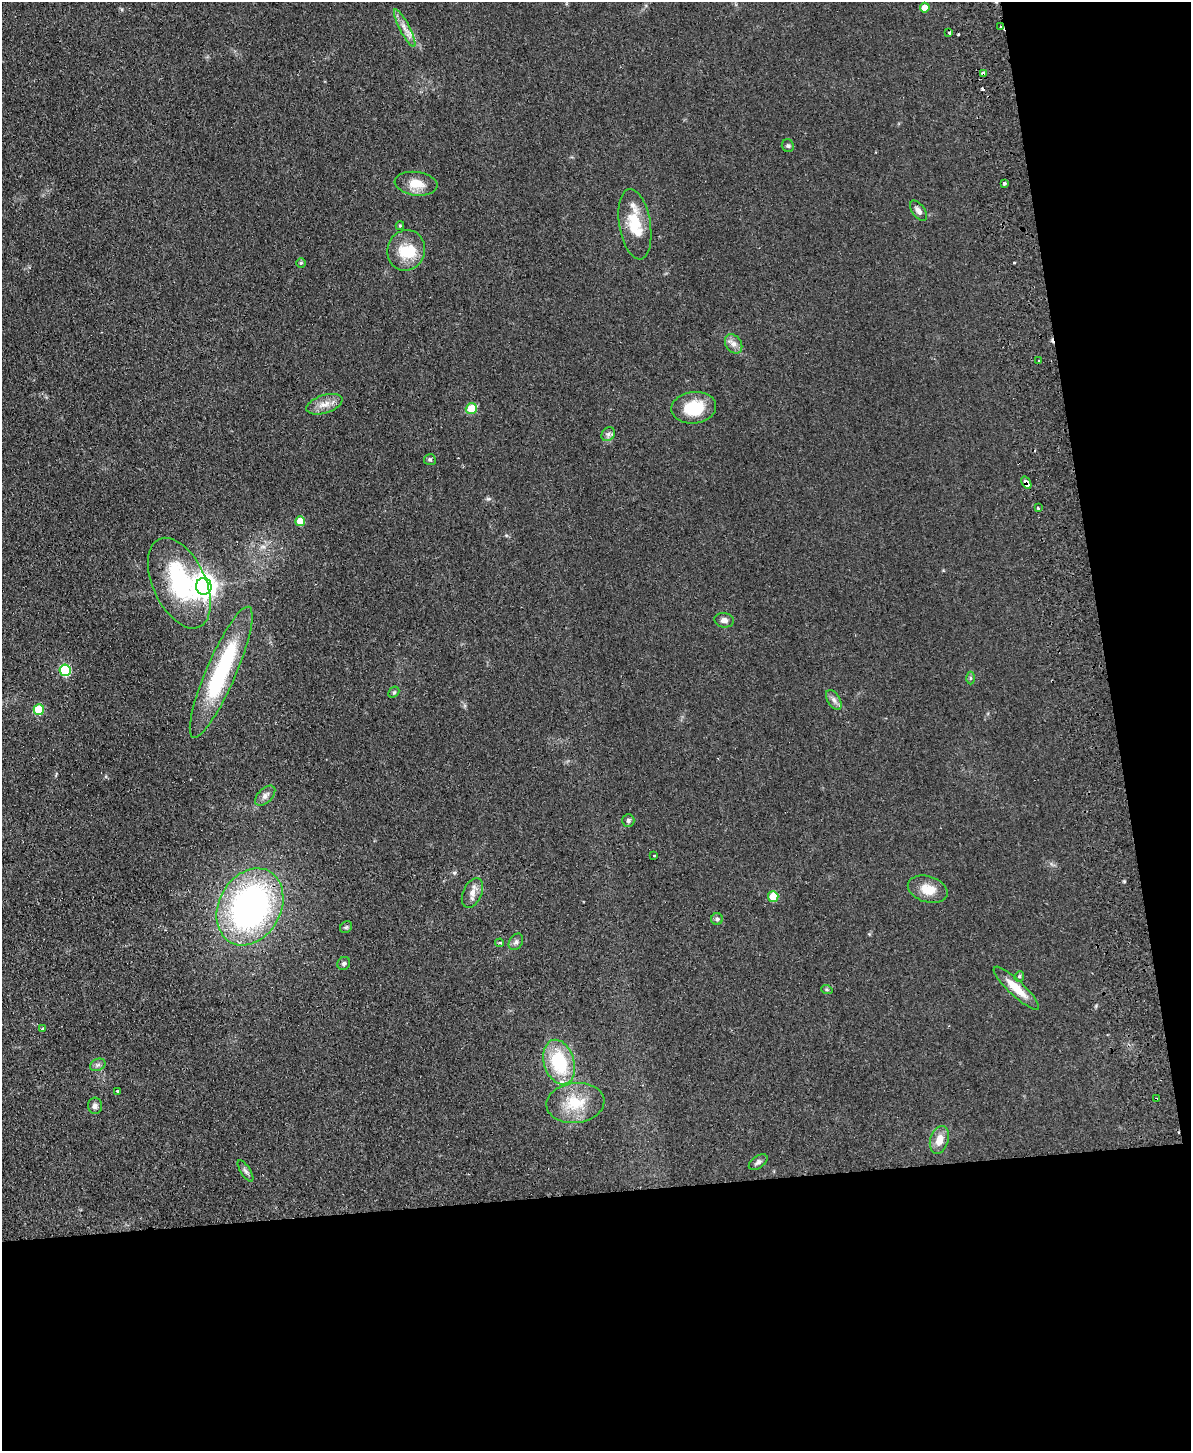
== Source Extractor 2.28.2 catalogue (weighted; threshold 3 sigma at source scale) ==
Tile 12 of 4 x 3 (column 4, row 3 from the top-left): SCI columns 3625-4813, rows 258-1706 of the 4869 x 4754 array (HDU 1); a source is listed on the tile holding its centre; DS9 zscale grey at full resolution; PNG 1193 x 1453 px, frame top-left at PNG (2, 2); each listed source drawn as its Kron ellipse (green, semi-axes under 4 px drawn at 4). Shown black and unused: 24% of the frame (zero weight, under 2 of 3 exposures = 3% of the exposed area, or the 3 px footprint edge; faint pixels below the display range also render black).
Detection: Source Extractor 2.28.2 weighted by HDU 2 'WHT'; one run over the whole footprint, this tile lists its part. Background 0.0633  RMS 0.0093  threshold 0.042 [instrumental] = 3 sigma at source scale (4.5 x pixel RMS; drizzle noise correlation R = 1.50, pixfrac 1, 0.05/0.05 arcsec/px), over >= 5 px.
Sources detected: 62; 1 inside a brighter object's white glare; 3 cosmic-ray / hot-pixel residue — neither listed nor drawn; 1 inside a brighter listed object's ellipse — not listed separately; the other 57 listed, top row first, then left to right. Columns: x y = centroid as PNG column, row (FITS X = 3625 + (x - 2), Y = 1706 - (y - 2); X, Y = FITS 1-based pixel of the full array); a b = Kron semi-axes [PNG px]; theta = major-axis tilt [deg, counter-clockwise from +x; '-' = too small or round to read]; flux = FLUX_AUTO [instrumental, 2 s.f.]
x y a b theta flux
925 8 5 5 - 10
1000 27 3 2 - 0.78
405 28 21 5 -63 6.7
949 33 3 3 - 9.2
983 73 4 3 - 4.1
788 146 6 6 - 1.8
1004 183 3 3 - 1.7
416 184 21 11 -7 14
918 211 11 6 -54 4.2
635 224 35 15 -81 32
400 226 4 4 - 1
406 250 20 18 71 26
301 263 4 4 - 1.3
734 344 10 7 -55 4.9
1039 361 3 3 - 2
324 404 19 9 17 9.3
471 408 6 5 - 23
694 408 22 16 6 30
608 434 7 6 - 2.6
430 460 6 5 - 1.6
1026 483 7 4 -57 12
1038 508 3 3 - 1.8
300 521 5 5 - 17
179 583 48 26 -65 94
204 586 8 7 - 820
724 620 10 7 -9 4.3
65 670 6 5 - 66
221 672 71 15 67 110
971 678 6 4 -89 1.3
394 692 6 4 44 1.4
834 700 11 6 -59 3.8
39 710 5 5 - 34
265 796 12 7 45 4
628 821 6 6 - 2.2
654 856 3 3 - 1.4
928 889 20 13 -17 15
472 893 16 9 66 7.4
773 897 5 5 - 18
250 907 40 31 61 300
717 919 6 6 - 1.8
346 927 6 5 - 1.4
516 942 9 6 55 2.7
500 943 4 3 - 1.9
344 963 7 6 - 2
1019 976 5 4 - 1.5
1016 988 30 7 -43 17
827 990 6 3 -19 1.1
43 1029 3 3 - 1.2
559 1062 23 15 -73 53
98 1065 8 6 20 2.5
118 1091 4 3 - 1.1
1156 1099 4 2 - 0.89
575 1103 29 20 6 28
95 1106 8 7 - 3.3
939 1140 14 9 73 10
758 1162 10 6 35 2.9
245 1171 12 5 -58 2.7
Overlapping masked pixels (flux is a lower limit): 4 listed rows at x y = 1000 27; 983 73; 1026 483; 1156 1099